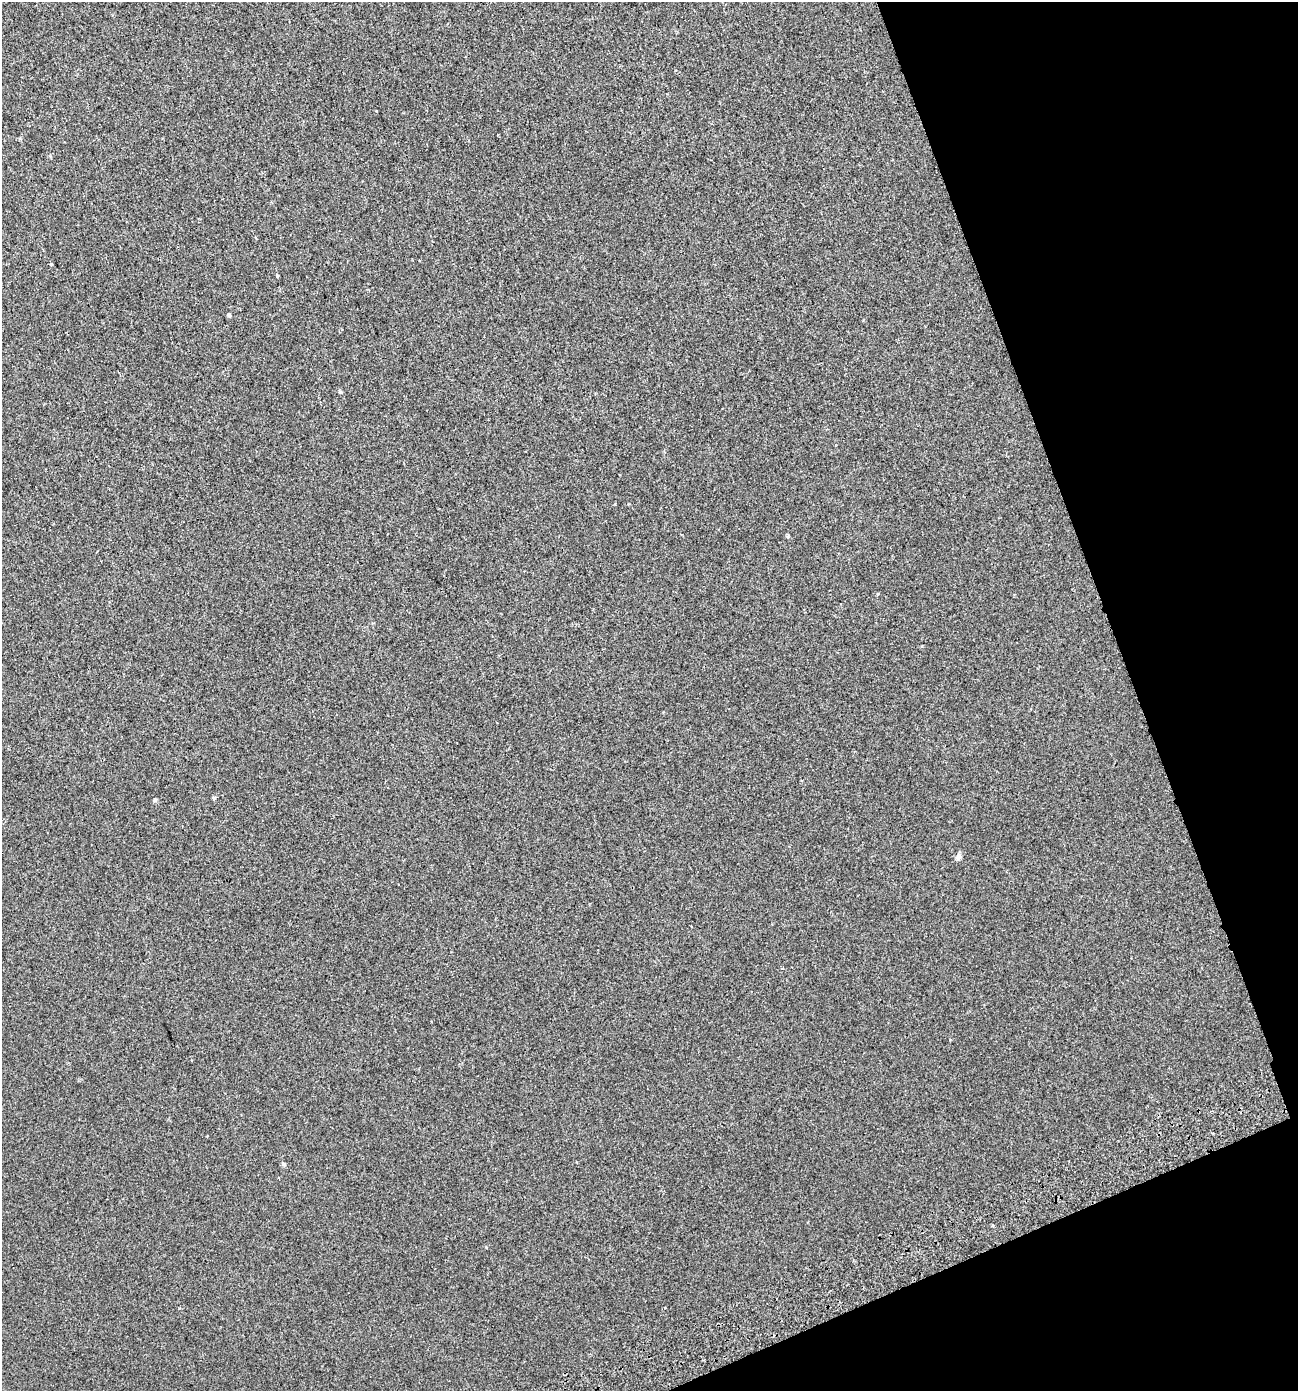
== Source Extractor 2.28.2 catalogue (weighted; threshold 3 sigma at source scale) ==
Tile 12 of 4 x 4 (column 4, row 3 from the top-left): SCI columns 4059-5354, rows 1448-2836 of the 5460 x 5672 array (HDU 1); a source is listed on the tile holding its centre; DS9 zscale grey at full resolution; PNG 1300 x 1393 px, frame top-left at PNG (2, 2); no overlay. Shown black and unused: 18% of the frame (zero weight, under 2 of 3 exposures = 3% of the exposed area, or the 3 px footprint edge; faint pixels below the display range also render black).
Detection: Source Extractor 2.28.2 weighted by HDU 2 'WHT'; one run over the whole footprint, this tile lists its part. Background 7.48e-05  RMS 0.0041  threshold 0.0185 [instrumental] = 3 sigma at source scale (4.5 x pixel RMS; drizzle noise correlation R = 1.50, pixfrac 1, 0.0396/0.0396 arcsec/px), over >= 5 px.
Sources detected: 9; all 9 listed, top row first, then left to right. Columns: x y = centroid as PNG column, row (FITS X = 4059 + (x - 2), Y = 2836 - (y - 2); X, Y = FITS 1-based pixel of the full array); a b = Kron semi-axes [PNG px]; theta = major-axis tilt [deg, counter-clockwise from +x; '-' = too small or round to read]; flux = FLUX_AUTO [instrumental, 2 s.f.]
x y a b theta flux
255 238 4 2 - 0.42
277 276 3 3 - 0.41
229 315 6 4 -45 0.44
340 392 6 3 -18 0.45
214 798 5 4 - 0.55
155 800 5 4 - 0.51
958 857 10 6 63 1.2
284 1164 6 4 -23 0.61
993 1225 3 3 - 0.94